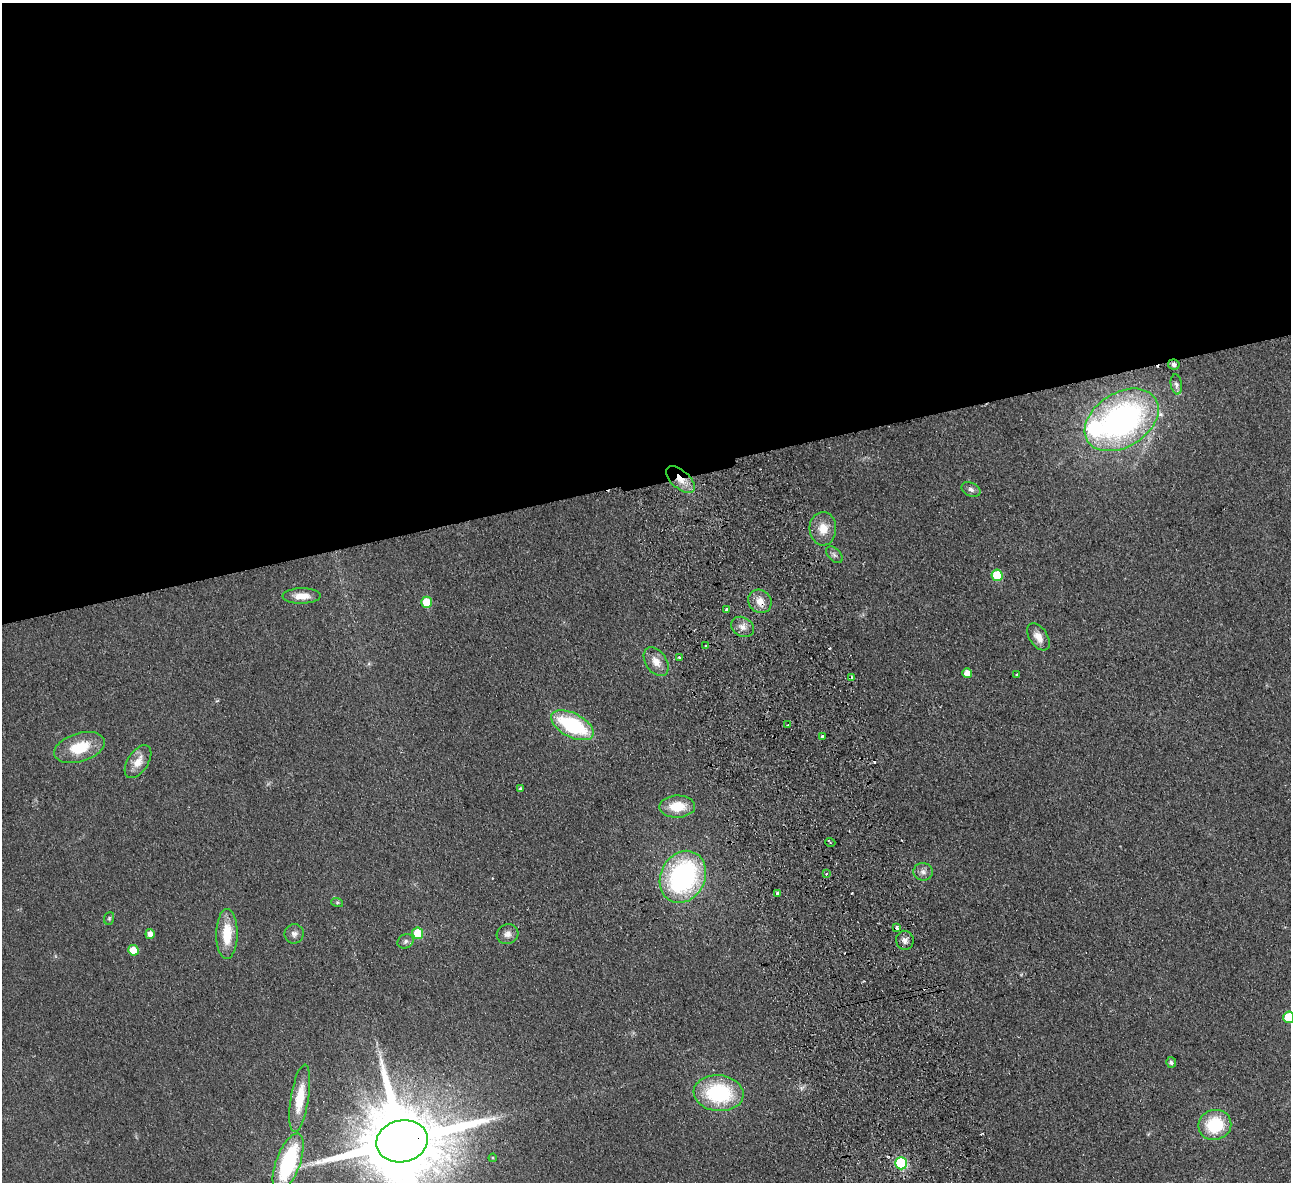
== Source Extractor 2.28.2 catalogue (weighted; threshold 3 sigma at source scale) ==
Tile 2 of 4 x 4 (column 2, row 1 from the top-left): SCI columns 1344-2632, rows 3827-5006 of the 5266 x 5170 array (HDU 1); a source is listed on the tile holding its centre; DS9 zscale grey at full resolution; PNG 1293 x 1184 px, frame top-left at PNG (2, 3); each listed source drawn as its Kron ellipse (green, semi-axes under 4 px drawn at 4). Shown black and unused: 41% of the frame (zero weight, under 2 of 3 exposures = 3% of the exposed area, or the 3 px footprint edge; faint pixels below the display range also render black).
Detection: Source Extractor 2.28.2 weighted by HDU 2 'WHT'; one run over the whole footprint, this tile lists its part. Background 0.0851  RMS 0.0094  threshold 0.0421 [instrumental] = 3 sigma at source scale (4.5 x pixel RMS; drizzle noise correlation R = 1.50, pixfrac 1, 0.05/0.05 arcsec/px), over >= 5 px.
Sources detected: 57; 4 cosmic-ray / hot-pixel residue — neither listed nor drawn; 1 inside a brighter listed object's ellipse — not listed separately; the other 52 listed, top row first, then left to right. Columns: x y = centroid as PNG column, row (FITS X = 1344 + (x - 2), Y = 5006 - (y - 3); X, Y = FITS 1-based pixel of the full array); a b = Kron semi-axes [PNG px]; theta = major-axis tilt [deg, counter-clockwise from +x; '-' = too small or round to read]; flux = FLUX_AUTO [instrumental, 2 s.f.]
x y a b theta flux
1174 365 5 5 - 2.5
1176 384 10 5 -80 2.6
1122 420 40 27 32 270
680 480 17 9 -41 14
971 489 10 6 -26 3.5
823 529 17 13 -87 14
834 555 10 6 -46 2.8
997 575 6 5 - 35
302 596 19 8 1 11
760 601 12 11 - 9.8
426 602 5 5 - 25
726 610 3 3 - 2.5
742 627 12 9 -31 6.2
1038 637 15 9 -56 9.4
705 646 4 3 - 7.7
680 657 3 3 - 2.5
656 662 16 10 -55 9.8
967 673 5 5 - 6.7
1017 675 3 3 - 1.9
851 677 3 3 - 1.8
572 725 23 12 -27 83
788 725 3 2 - 1.4
822 737 3 3 - 3.5
79 747 26 14 17 31
138 762 18 10 57 11
520 789 4 3 - 1.3
677 807 18 11 1 23
830 842 5 3 - 1.2
923 872 10 9 - 4.2
826 874 4 3 - 1.4
683 877 27 22 63 160
777 893 3 3 - 3.3
337 902 6 4 -18 1.3
109 918 6 5 - 1.5
897 928 3 3 - 2.8
418 933 5 5 - 34
150 934 5 4 - 6.7
227 934 25 11 89 26
294 934 10 9 - 4
508 934 11 9 25 5.7
905 940 9 8 - 4.7
406 941 8 6 35 2.8
133 950 5 5 - 16
1289 1017 5 5 - 34
1171 1062 5 5 - 2.8
719 1093 25 18 -6 79
300 1098 34 9 81 25
1215 1125 16 15 - 43
402 1141 26 21 12 18000
493 1158 4 3 - 0.86
288 1163 30 12 70 96
901 1163 6 6 - 99
Overlapping masked pixels (flux is a lower limit): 5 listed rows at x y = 1174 365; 1122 420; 680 480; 760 601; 402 1141
Isophote crosses this tile's border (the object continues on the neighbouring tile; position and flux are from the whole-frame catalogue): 2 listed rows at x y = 1289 1017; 402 1141